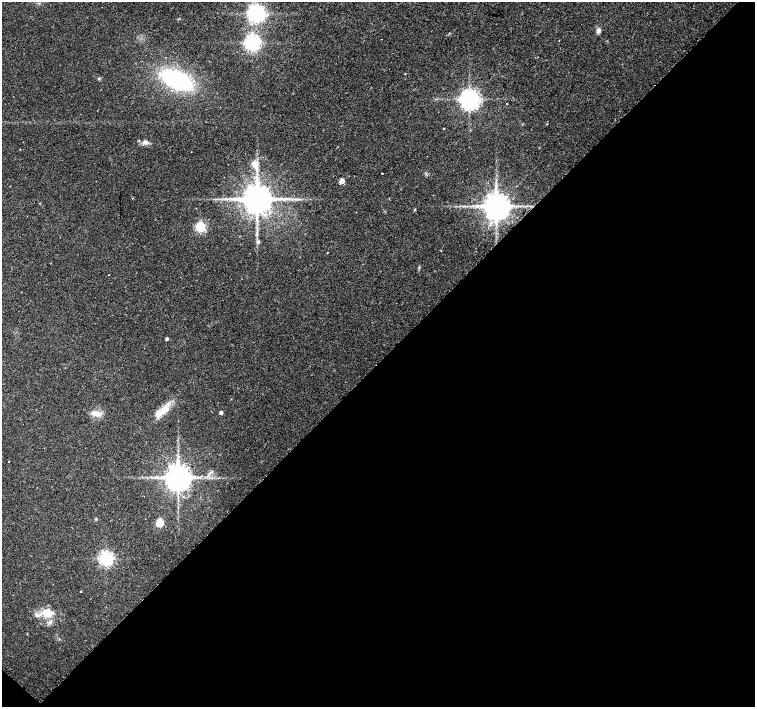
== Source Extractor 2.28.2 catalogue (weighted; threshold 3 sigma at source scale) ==
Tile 15 of 4 x 4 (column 3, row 4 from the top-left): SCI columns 3011-4515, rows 160-1568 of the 6026 x 6026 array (HDU 1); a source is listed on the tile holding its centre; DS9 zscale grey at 2 x 2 block average (1 PNG px = mean of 2 x 2 image px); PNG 757 x 709 px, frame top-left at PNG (2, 2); no overlay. Shown black and unused: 49% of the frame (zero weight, under 2 of 3 exposures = <1% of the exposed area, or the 3 px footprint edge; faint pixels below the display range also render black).
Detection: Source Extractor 2.28.2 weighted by HDU 2 'WHT'; one run over the whole footprint, this tile lists its part. Background 0.0233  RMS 0.003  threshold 0.0134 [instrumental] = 3 sigma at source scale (4.5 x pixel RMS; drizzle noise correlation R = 1.50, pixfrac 1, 0.0396/0.0396 arcsec/px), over >= 5 px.
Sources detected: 36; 2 inside a brighter listed object's ellipse — not listed separately; the other 34 listed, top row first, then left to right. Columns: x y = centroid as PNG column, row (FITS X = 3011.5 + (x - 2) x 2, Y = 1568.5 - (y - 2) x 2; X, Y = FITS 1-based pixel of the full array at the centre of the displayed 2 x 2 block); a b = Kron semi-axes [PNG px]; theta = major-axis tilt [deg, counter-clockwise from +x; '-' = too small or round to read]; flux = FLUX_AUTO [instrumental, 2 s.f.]
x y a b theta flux
256 13 5 5 - 390
598 30 6 5 - 2.1
559 40 2 2 - 0.49
252 43 4 4 - 300
99 78 3 3 - 0.65
177 80 20 10 -24 120
469 99 5 5 - 570
507 104 2 2 - 0.41
547 124 2 2 - 0.41
444 128 2 2 - 0.32
145 142 8 5 -12 3
255 164 11 7 -46 4.9
382 173 2 2 - 1.1
342 181 3 3 - 9.9
133 198 2 2 - 0.56
230 199 5 2 - 1
257 199 7 6 - 1900
496 206 6 6 - 1300
415 210 3 2 - 0.68
200 227 4 3 - 82
258 242 4 4 - 1.5
328 252 2 2 - 0.37
108 275 2 2 - 0.29
167 339 3 3 - 1.3
165 409 12 10 20 7.9
96 413 14 6 -11 5.1
221 413 3 2 - 3
8 462 2 2 - 0.59
178 477 6 6 - 1300
96 519 3 2 - 0.53
160 522 3 3 - 33
106 558 4 4 - 220
81 591 2 2 - 0.35
47 613 15 10 -24 11
Diffuse or blended objects may show on this block-average render without a row.